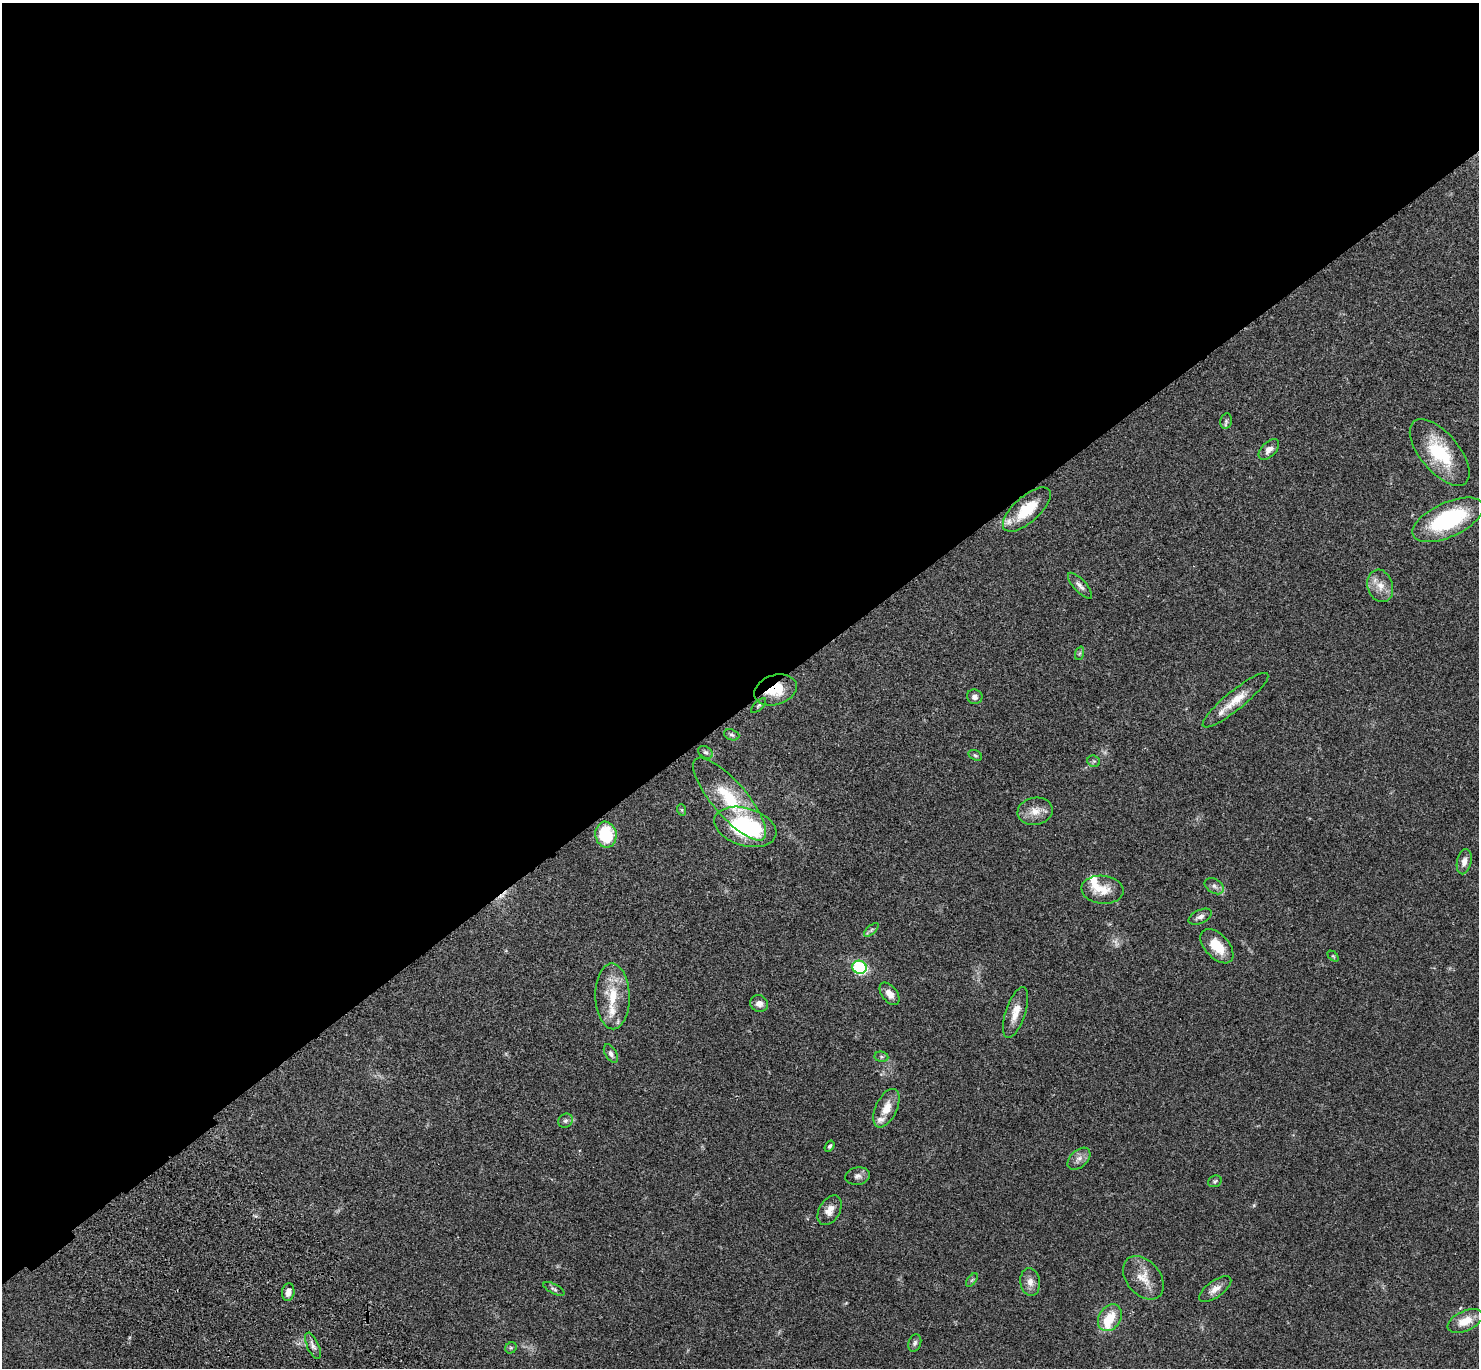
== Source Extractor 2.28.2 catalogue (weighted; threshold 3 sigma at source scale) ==
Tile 2 of 4 x 4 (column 2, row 1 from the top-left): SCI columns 1577-3053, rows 4341-5706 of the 6109 x 6091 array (HDU 1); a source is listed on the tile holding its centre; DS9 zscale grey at full resolution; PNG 1481 x 1370 px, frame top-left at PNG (2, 3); each listed source drawn as its Kron ellipse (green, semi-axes under 4 px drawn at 4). Shown black and unused: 52% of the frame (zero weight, under 3 of 4 exposures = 6% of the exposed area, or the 3 px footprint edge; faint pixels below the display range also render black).
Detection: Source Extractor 2.28.2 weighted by HDU 2 'WHT'; one run over the whole footprint, this tile lists its part. Background 0.0504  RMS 0.0055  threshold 0.0246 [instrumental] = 3 sigma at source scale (4.5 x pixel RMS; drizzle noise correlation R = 1.50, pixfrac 1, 0.05/0.05 arcsec/px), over >= 5 px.
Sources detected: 59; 1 too faint to see at this stretch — neither listed nor drawn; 5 inside a brighter listed object's ellipse — not listed separately; the other 53 listed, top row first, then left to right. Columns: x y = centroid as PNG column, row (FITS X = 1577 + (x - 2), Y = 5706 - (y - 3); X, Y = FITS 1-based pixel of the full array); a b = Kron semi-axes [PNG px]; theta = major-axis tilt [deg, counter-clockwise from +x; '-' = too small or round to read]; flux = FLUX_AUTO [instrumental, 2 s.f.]
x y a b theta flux
1226 421 8 5 79 1.1
1269 450 12 7 46 3.1
1440 452 40 19 -50 29
1027 510 30 13 42 17
1448 520 38 17 24 48
1080 586 16 6 -47 2.5
1380 586 16 12 -72 6.1
1080 653 7 4 71 0.85
775 690 22 14 18 15
975 697 8 7 - 2
1235 700 41 9 39 9.7
759 705 10 4 45 0.94
732 735 8 5 -20 1.1
705 752 8 5 -35 1.3
975 755 7 5 -30 0.88
1094 761 6 5 - 0.85
730 799 52 17 -49 26
682 810 6 4 -72 0.53
1035 811 17 13 10 6.5
745 827 32 18 -17 56
606 835 13 10 -80 24
1464 862 13 7 77 3.2
1214 886 10 7 -32 1.9
1102 890 21 14 -6 8.9
1200 917 12 6 24 2.2
871 930 9 4 42 1.1
1217 946 21 12 -47 12
1333 956 6 4 -44 0.6
860 967 7 6 - 54
889 994 13 7 -52 4.1
612 996 33 17 -89 17
759 1004 9 8 - 2.9
1015 1012 26 10 72 7.1
611 1054 10 5 -60 1.9
881 1057 7 5 -7 0.89
886 1108 21 10 65 7.6
565 1121 7 6 - 1.4
830 1146 6 4 56 0.95
1079 1159 13 8 43 3.2
857 1176 12 8 9 2.6
1215 1181 7 5 27 0.91
829 1210 16 10 60 4.8
1143 1278 24 17 -50 8.8
972 1280 8 4 52 0.93
1030 1282 14 9 -82 3.9
554 1289 11 4 -27 1.2
1215 1289 19 8 35 4.1
288 1292 9 6 81 3.1
1110 1318 14 10 58 9.8
1465 1321 19 10 24 8.1
915 1343 9 6 70 1.4
313 1346 14 6 -66 2.4
511 1348 6 5 - 0.78
Overlapping masked pixels (flux is a lower limit): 2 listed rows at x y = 1027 510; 775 690